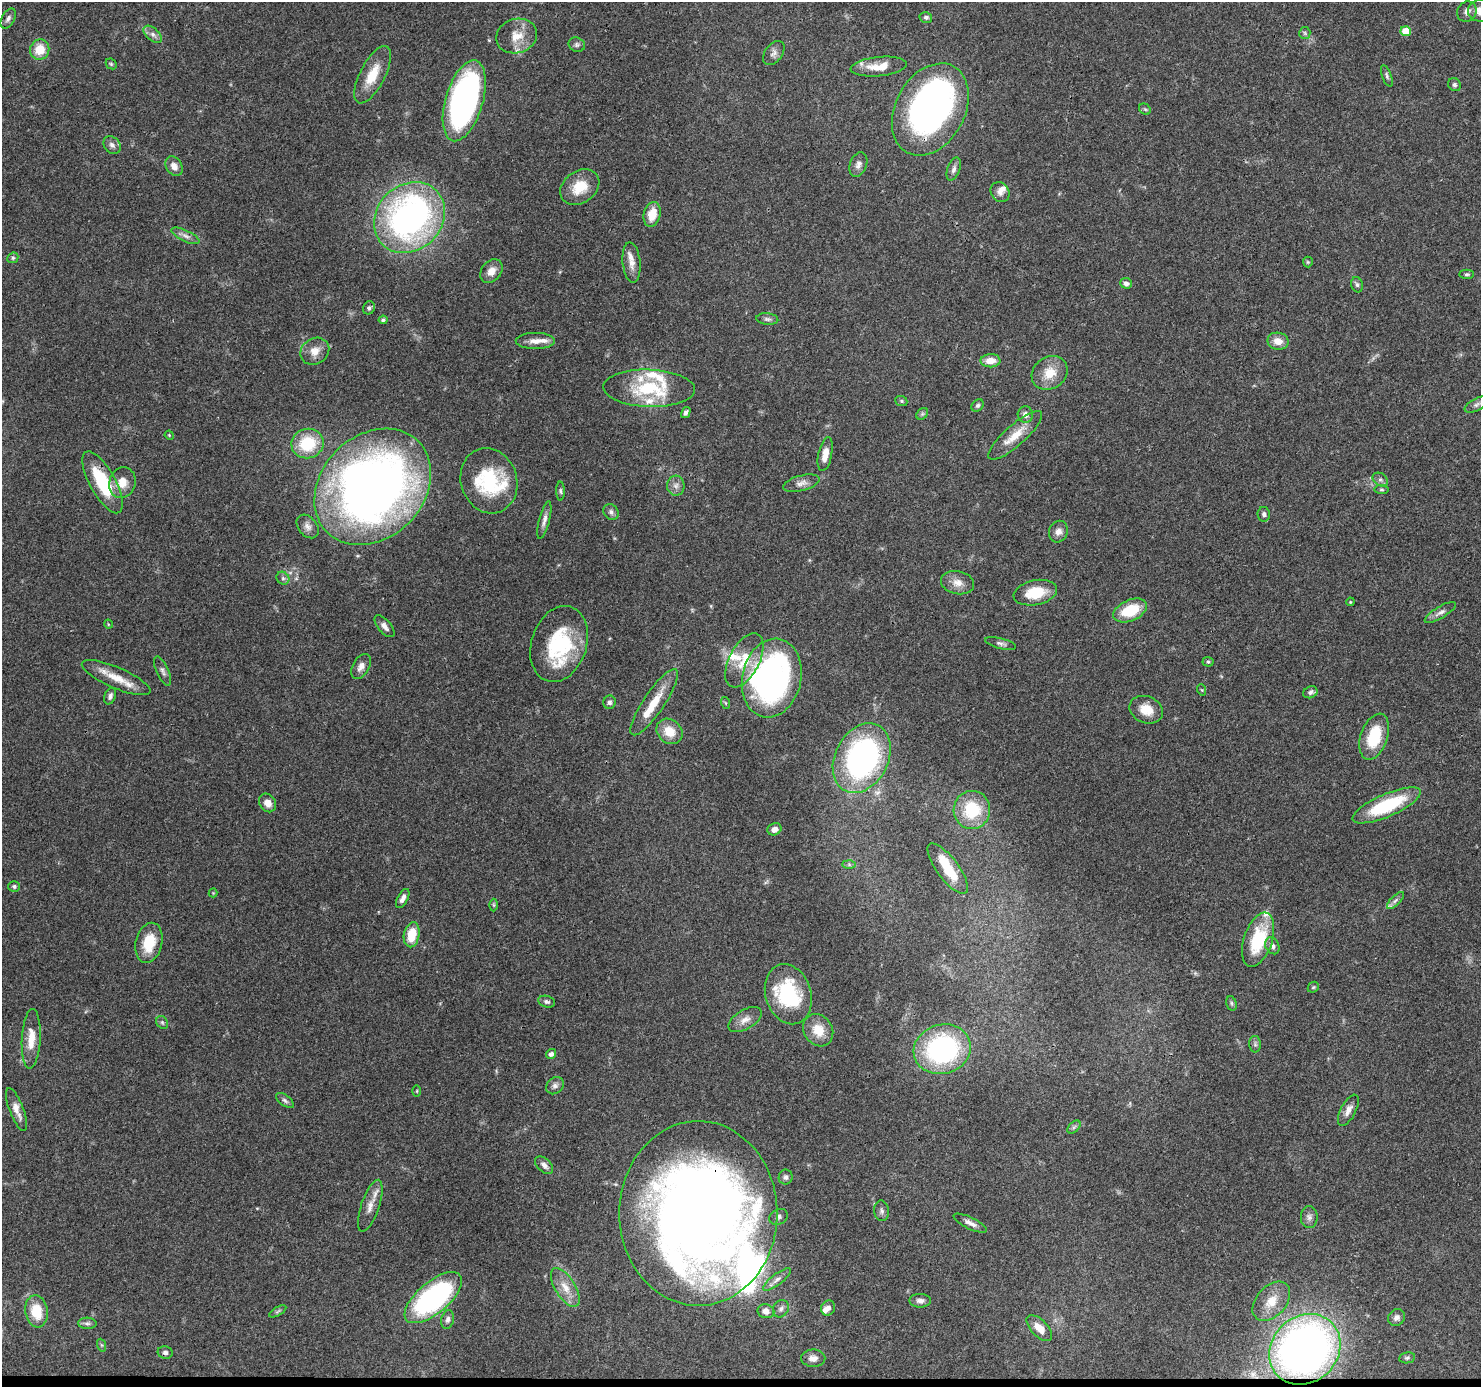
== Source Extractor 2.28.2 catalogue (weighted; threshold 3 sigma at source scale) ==
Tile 8 of 3 x 3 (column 2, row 3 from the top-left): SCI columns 1482-2960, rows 204-1588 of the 4440 x 4461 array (HDU 1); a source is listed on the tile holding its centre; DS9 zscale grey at full resolution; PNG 1483 x 1389 px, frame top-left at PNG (2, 2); each listed source drawn as its Kron ellipse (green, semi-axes under 4 px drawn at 4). Shown black and unused: <1% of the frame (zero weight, under 3 of 4 exposures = <1% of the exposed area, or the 3 px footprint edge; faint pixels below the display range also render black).
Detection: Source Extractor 2.28.2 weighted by HDU 2 'WHT'; one run over the whole footprint, this tile lists its part. Background 0.0572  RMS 0.0051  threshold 0.023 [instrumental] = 3 sigma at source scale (4.5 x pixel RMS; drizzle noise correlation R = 1.50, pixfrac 1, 0.05/0.05 arcsec/px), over >= 5 px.
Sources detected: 173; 1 too faint to see at this stretch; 2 inside a brighter object's white glare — neither listed nor drawn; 17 inside a brighter listed object's ellipse — not listed separately; the other 153 listed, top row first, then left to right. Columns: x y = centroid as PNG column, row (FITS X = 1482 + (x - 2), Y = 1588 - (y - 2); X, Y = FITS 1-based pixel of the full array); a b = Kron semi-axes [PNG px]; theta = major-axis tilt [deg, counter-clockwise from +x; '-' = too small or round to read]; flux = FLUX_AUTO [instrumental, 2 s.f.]
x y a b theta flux
1480 11 12 10 -8 5.1
1467 12 10 9 - 2.6
926 17 6 5 - 1.3
8 18 11 6 61 1.9
1406 31 5 5 - 12
1305 33 6 5 - 0.92
153 34 11 6 -42 2.3
517 36 21 17 18 9.7
577 45 8 7 - 1.3
40 49 10 9 - 9.6
774 53 13 8 52 2.6
111 64 6 5 - 0.74
879 67 28 9 6 9.2
373 75 31 12 63 12
1387 76 11 4 -70 1.2
1454 85 7 6 - 1.1
464 101 42 18 74 140
930 109 49 34 61 180
1145 109 6 5 - 0.83
112 145 10 7 -48 2.1
858 164 13 8 69 2.6
174 166 10 7 -57 3.6
954 169 12 6 71 2
580 187 21 16 36 12
1000 192 10 9 - 2.9
652 214 12 8 76 8.6
409 217 38 32 45 180
186 236 15 5 -25 2.7
13 258 6 5 - 0.86
1308 262 5 5 - 0.58
631 263 20 9 -85 5
491 271 13 9 52 4.5
1467 274 7 4 3 0.89
1126 283 6 5 - 1.9
1357 285 8 5 -73 1.2
369 308 7 6 - 1.1
767 319 11 5 -6 1.5
383 320 4 4 - 0.9
535 341 19 8 0 4.6
1278 341 10 8 -12 5.1
315 351 15 12 32 5.4
990 361 10 6 2 5.8
1050 373 19 16 37 9.9
649 388 46 18 -2 34
901 401 6 5 - 0.86
1477 404 13 6 27 1.9
978 405 7 5 43 1.1
686 413 6 4 59 1.5
922 414 6 5 - 0.96
1025 415 8 7 - 2.7
169 435 5 3 - 0.5
1015 435 35 10 41 10
307 444 16 14 17 22
825 454 17 7 78 5.3
1380 480 8 6 -32 1.4
489 481 33 28 -72 34
103 482 34 12 -61 27
122 483 16 13 73 7.2
801 483 18 7 15 3.3
676 486 10 8 -87 2.6
373 487 64 51 45 410
1382 490 7 4 -6 0.83
561 491 9 3 -89 0.93
611 512 8 7 - 1.6
1264 514 7 6 - 1.6
544 520 19 5 76 2.7
308 526 13 9 -50 3
1058 532 11 9 71 3
283 578 7 6 - 1.3
957 583 17 11 -13 5.1
1035 593 22 12 12 15
1350 602 4 3 - 0.43
1130 610 18 10 24 18
1440 612 18 6 31 2.6
108 624 5 3 - 0.39
384 626 13 6 -49 2.6
1001 643 16 5 -14 1.8
559 644 39 27 72 39
744 660 29 15 63 14
1208 662 5 5 - 0.88
361 666 14 8 60 3.2
163 671 16 6 -65 1.9
116 678 37 10 -23 11
772 678 40 29 77 160
1202 690 6 3 -71 0.49
1310 692 7 5 25 1.4
110 696 8 5 68 1.6
609 702 7 6 - 1.3
654 702 39 10 56 12
726 703 6 4 -70 0.59
1146 710 17 13 -22 8.1
669 731 14 11 -41 8.8
1374 737 24 13 71 20
862 758 37 26 63 140
268 803 10 8 -56 4
1387 805 37 11 23 34
972 810 19 18 - 23
774 829 7 6 - 3
849 864 6 4 -1 0.85
948 869 30 11 -53 18
14 886 6 5 - 1.1
213 893 4 4 - 0.46
403 899 10 5 62 2.4
1395 901 11 4 45 1.5
493 905 6 4 -89 0.72
412 935 12 7 79 12
1258 940 28 14 71 27
149 943 20 13 77 14
1272 946 9 6 -63 2.1
1313 987 6 5 - 0.7
788 994 31 22 -73 37
547 1002 8 5 -16 1.2
1231 1003 7 5 -74 0.92
745 1020 19 9 31 4.5
162 1022 7 5 -55 0.97
818 1030 17 14 -57 9.4
31 1039 30 9 87 9.5
1255 1044 8 6 -89 1.2
942 1049 29 24 16 88
551 1054 5 5 - 1.8
555 1086 9 8 - 2
417 1091 6 4 89 0.54
285 1100 10 5 -37 1.4
16 1110 23 7 -69 5
1348 1110 17 7 63 3.6
1074 1127 8 4 45 1.2
544 1165 11 6 -43 2.6
786 1177 7 7 - 1.5
370 1206 27 9 71 5.8
882 1211 10 7 -84 1.7
698 1213 92 79 -90 760
778 1217 9 7 28 1.8
1309 1217 11 8 -89 2.3
970 1223 18 5 -25 3
777 1279 17 5 38 2.7
565 1287 22 10 -58 7.7
433 1298 35 15 40 87
920 1301 11 7 0 2.3
1271 1301 23 15 48 9.3
828 1308 8 7 - 2.1
781 1309 9 7 58 1.9
36 1311 16 11 -80 13
278 1311 9 4 30 0.96
766 1311 8 7 - 3
1397 1317 9 8 - 2.1
448 1319 9 6 76 1.8
87 1323 9 5 -2 1.5
1039 1328 16 8 -46 6.1
101 1345 6 4 -71 0.7
1305 1349 38 33 43 300
165 1352 7 6 - 1.5
813 1358 12 8 0 3.3
1407 1358 8 5 10 1
Overlapping masked pixels (flux is a lower limit): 4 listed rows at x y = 930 109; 103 482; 698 1213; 1305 1349
Isophote crosses this tile's border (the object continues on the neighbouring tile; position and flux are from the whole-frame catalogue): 1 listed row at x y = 1480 11